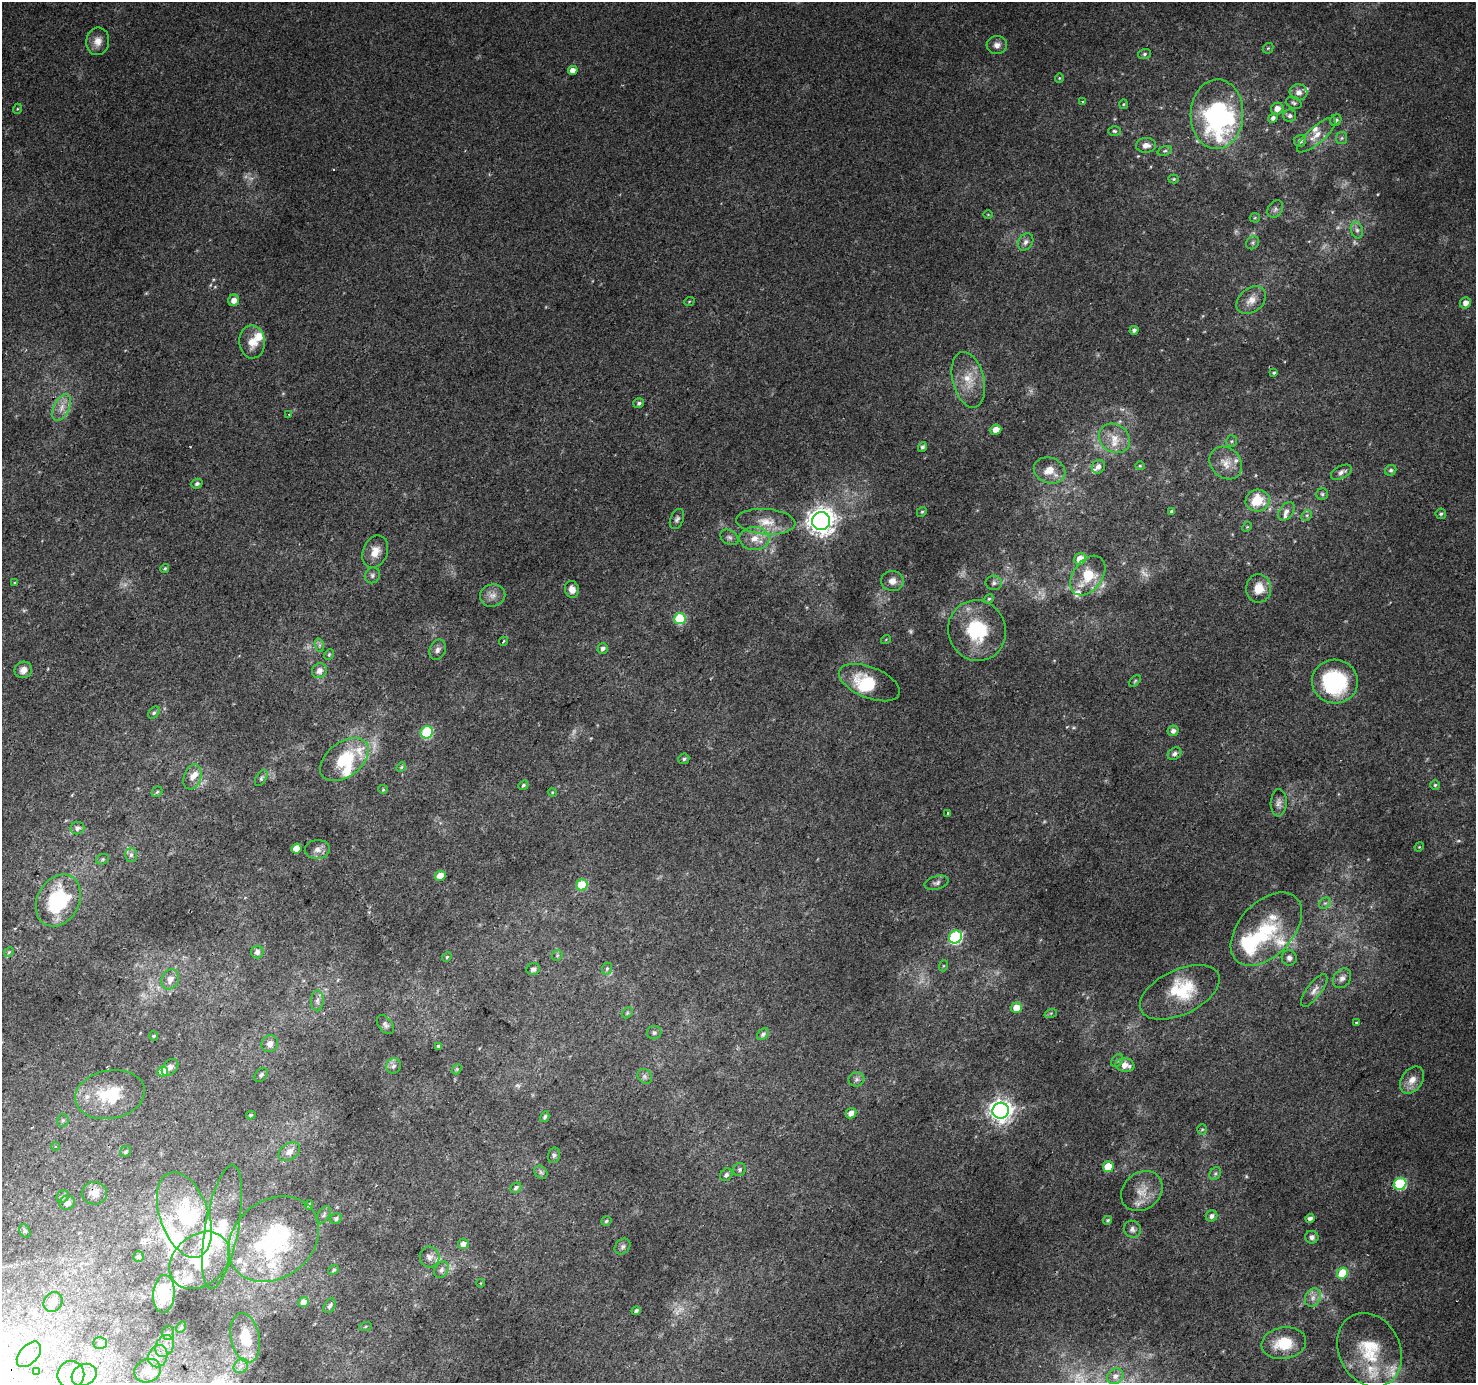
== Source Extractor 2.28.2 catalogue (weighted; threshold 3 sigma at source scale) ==
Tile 7 of 4 x 4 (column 3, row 2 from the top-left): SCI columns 2978-4451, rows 3051-4431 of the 5947 x 6033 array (HDU 1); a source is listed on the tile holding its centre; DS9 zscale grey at full resolution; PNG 1478 x 1385 px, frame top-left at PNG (2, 2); each listed source drawn as its Kron ellipse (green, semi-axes under 4 px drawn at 4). Shown black and unused: <1% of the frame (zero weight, under 2 of 3 exposures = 2% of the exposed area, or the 3 px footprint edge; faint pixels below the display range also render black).
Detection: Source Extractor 2.28.2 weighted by HDU 2 'WHT'; one run over the whole footprint, this tile lists its part. Background 0.00369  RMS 0.0038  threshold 0.0172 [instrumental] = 3 sigma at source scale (4.5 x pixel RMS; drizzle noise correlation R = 1.50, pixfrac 1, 0.0396/0.0396 arcsec/px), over >= 5 px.
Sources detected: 266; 16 too faint to see at this stretch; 7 inside a brighter object's white glare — neither listed nor drawn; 26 inside a brighter listed object's ellipse — not listed separately; the other 217 listed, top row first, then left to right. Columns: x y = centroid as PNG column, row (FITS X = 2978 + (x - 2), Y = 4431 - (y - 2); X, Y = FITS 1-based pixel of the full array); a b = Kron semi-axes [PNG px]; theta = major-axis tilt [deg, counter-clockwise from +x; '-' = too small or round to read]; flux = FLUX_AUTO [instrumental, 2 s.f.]
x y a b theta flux
98 41 14 11 80 3.5
997 45 10 9 - 2.2
1268 48 6 4 43 0.49
1144 54 6 5 - 0.7
573 70 5 4 - 3.1
1059 78 4 4 - 0.37
1299 92 9 8 - 2.2
1082 101 3 2 - 0.28
1294 103 8 5 -22 0.88
1123 104 5 3 - 0.38
17 109 5 3 - 0.35
1277 109 6 6 - 2.7
1217 114 35 26 88 62
1290 116 6 6 - 1.1
1273 118 5 4 - 1.1
1336 120 6 5 - 1.2
1114 131 6 4 -4 0.65
1316 135 25 8 41 4.4
1342 138 6 5 - 0.68
1300 141 6 5 - 1.2
1146 145 10 7 3 2.4
1165 151 7 4 19 0.69
1174 179 5 4 - 0.51
1275 209 9 7 58 1.2
988 215 5 3 - 0.3
1255 218 5 4 - 0.46
1357 230 8 6 -75 1.2
1026 242 9 7 56 1.5
1253 243 7 6 - 0.8
234 300 6 5 - 2.6
1251 300 16 11 40 3.8
689 302 5 3 - 0.34
1465 303 6 5 - 2.3
1134 330 4 4 - 1
252 342 16 13 -88 5.2
1274 373 4 3 - 0.5
968 380 28 15 -76 9
639 403 5 5 - 0.9
62 408 14 7 66 3.4
289 415 3 2 - 0.26
996 430 6 5 - 3.6
1114 438 16 13 -36 6.2
1231 441 6 5 - 0.56
922 447 5 4 - 0.84
1226 463 18 15 -45 5.1
1140 466 5 4 - 0.43
1098 467 7 6 - 1.7
1050 470 16 12 -21 5.8
1391 470 6 5 - 0.79
1341 472 11 6 26 1.5
197 484 6 5 - 0.93
1322 494 6 6 - 0.71
1257 500 12 11 - 10
1172 511 4 3 - 0.57
1286 511 10 6 53 1.8
922 512 5 4 - 0.48
1441 514 5 5 - 0.7
1307 515 6 4 45 0.75
677 519 10 6 67 1.2
821 521 9 9 - 450
766 522 29 13 -4 7.7
1247 527 5 4 - 0.39
729 537 10 7 -31 1.2
754 538 15 11 -1 5.1
375 552 17 12 67 4.5
1080 559 6 5 - 5.1
165 568 5 4 - 0.52
372 575 8 7 - 1.1
1088 576 22 14 54 12
892 581 11 10 - 2.7
15 583 3 3 - 0.53
994 583 8 7 - 1.3
1259 588 14 12 88 6.1
572 589 8 7 - 2.9
493 595 13 11 18 2.8
989 599 5 4 - 0.5
680 619 6 5 - 25
977 631 30 28 -69 23
886 639 5 3 - 0.3
503 641 5 3 - 0.47
319 645 7 4 -72 0.77
603 648 5 5 - 1
438 650 10 7 67 1.6
329 654 5 3 - 0.51
23 670 9 8 - 2.3
319 671 8 7 - 2.5
1135 681 7 4 46 0.55
1335 681 23 22 - 34
869 683 32 15 -22 13
154 713 7 5 48 0.76
1173 731 5 5 - 1.8
427 732 6 6 - 30
1175 754 7 5 38 1.4
344 759 27 17 38 17
684 759 5 5 - 0.75
401 767 5 4 - 0.47
192 777 13 8 71 3
261 778 9 5 57 0.84
523 785 5 4 - 0.73
1435 785 5 5 - 0.56
383 789 4 4 - 0.39
157 792 6 4 43 0.56
552 792 4 3 - 0.34
1279 803 13 8 88 1.8
948 813 3 3 - 1
77 828 7 6 - 1.6
1419 847 5 4 - 0.34
296 848 5 5 - 5.7
317 849 12 9 7 2.2
131 855 7 6 - 0.96
102 859 6 5 - 0.69
440 876 5 5 - 5
937 883 12 6 14 1.4
582 885 6 5 - 19
58 900 27 21 62 30
1325 903 6 5 - 0.77
1266 929 43 26 47 24
955 937 7 6 - 49
9 952 5 4 - 0.47
257 952 6 6 - 1.6
557 955 6 5 - 0.56
447 957 5 4 - 0.52
1289 958 8 7 - 1.4
943 966 5 3 - 0.38
533 969 7 6 - 1.2
607 969 6 4 68 0.69
1342 978 10 8 51 1.8
170 979 10 8 63 2.7
1314 990 20 7 53 2.4
1180 992 43 22 25 16
317 1001 10 6 90 1.4
1016 1008 5 5 - 5.9
627 1013 6 4 46 0.51
1051 1013 6 4 18 0.54
1356 1023 3 3 - 1.1
385 1025 11 6 -51 1.1
654 1033 7 6 - 0.95
763 1034 7 5 44 0.96
154 1036 5 4 - 0.42
270 1044 9 8 - 1.8
438 1046 3 3 - 0.79
1117 1060 7 5 49 0.82
1125 1065 9 7 -8 3.2
393 1066 8 7 - 1.5
170 1067 9 7 48 1.6
457 1069 6 4 47 0.53
163 1072 5 5 - 8.1
261 1075 8 5 47 0.84
645 1076 8 6 -47 1.1
856 1079 8 7 - 1.2
1412 1080 15 10 55 3.8
110 1094 35 24 11 17
1001 1111 8 8 - 270
851 1113 6 5 - 2.6
251 1115 5 3 - 0.51
545 1117 5 4 - 0.8
63 1120 6 5 - 0.72
1202 1129 5 5 - 0.51
56 1146 4 4 - 0.6
126 1151 6 5 - 0.63
289 1152 12 8 36 2.8
554 1155 8 6 76 0.87
1108 1167 5 5 - 10
740 1169 7 6 - 0.87
541 1172 7 5 -45 0.9
1215 1174 7 5 54 0.67
726 1175 7 5 45 1.1
1400 1184 6 6 - 34
516 1188 6 4 41 1
1142 1191 22 18 41 6.9
94 1193 12 11 - 3.4
63 1196 6 5 - 0.82
67 1203 8 7 - 1.6
309 1205 5 4 - 0.69
184 1215 44 24 -70 28
324 1215 9 5 57 1.1
1211 1216 6 5 - 1.4
1310 1218 4 4 - 1.5
336 1219 6 5 - 0.88
1108 1220 4 3 - 0.52
606 1221 5 4 - 0.65
222 1227 63 16 80 19
1132 1229 9 8 - 1.4
25 1231 7 5 -61 0.64
1312 1237 7 6 - 1.2
274 1239 49 38 38 50
463 1244 5 5 - 2.6
623 1247 9 7 45 1.2
138 1257 5 5 - 0.57
430 1257 10 9 - 2
199 1260 33 25 40 21
334 1270 6 4 41 0.62
441 1270 9 6 58 1.4
1342 1273 6 5 - 15
481 1283 4 3 - 0.26
164 1294 19 11 86 7.9
1313 1297 9 7 61 1.9
53 1302 10 9 - 3.1
303 1302 5 5 - 3
330 1306 8 5 58 1.2
636 1311 4 3 - 0.79
366 1326 6 3 19 0.43
181 1327 6 4 59 0.46
168 1333 7 6 - 0.98
245 1338 25 14 -78 9.1
100 1343 7 6 - 1
1284 1343 22 16 8 11
165 1346 11 8 63 2.7
1369 1350 38 31 -63 22
29 1354 15 9 48 3.8
158 1356 11 9 68 3.1
241 1366 8 6 44 1.6
148 1371 14 11 26 3.7
36 1372 3 3 - 1.9
71 1375 14 13 - 6.9
84 1375 13 10 29 4.3
1115 1376 9 7 35 1.8
Overlapping masked pixels (flux is a lower limit): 1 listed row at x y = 94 1193